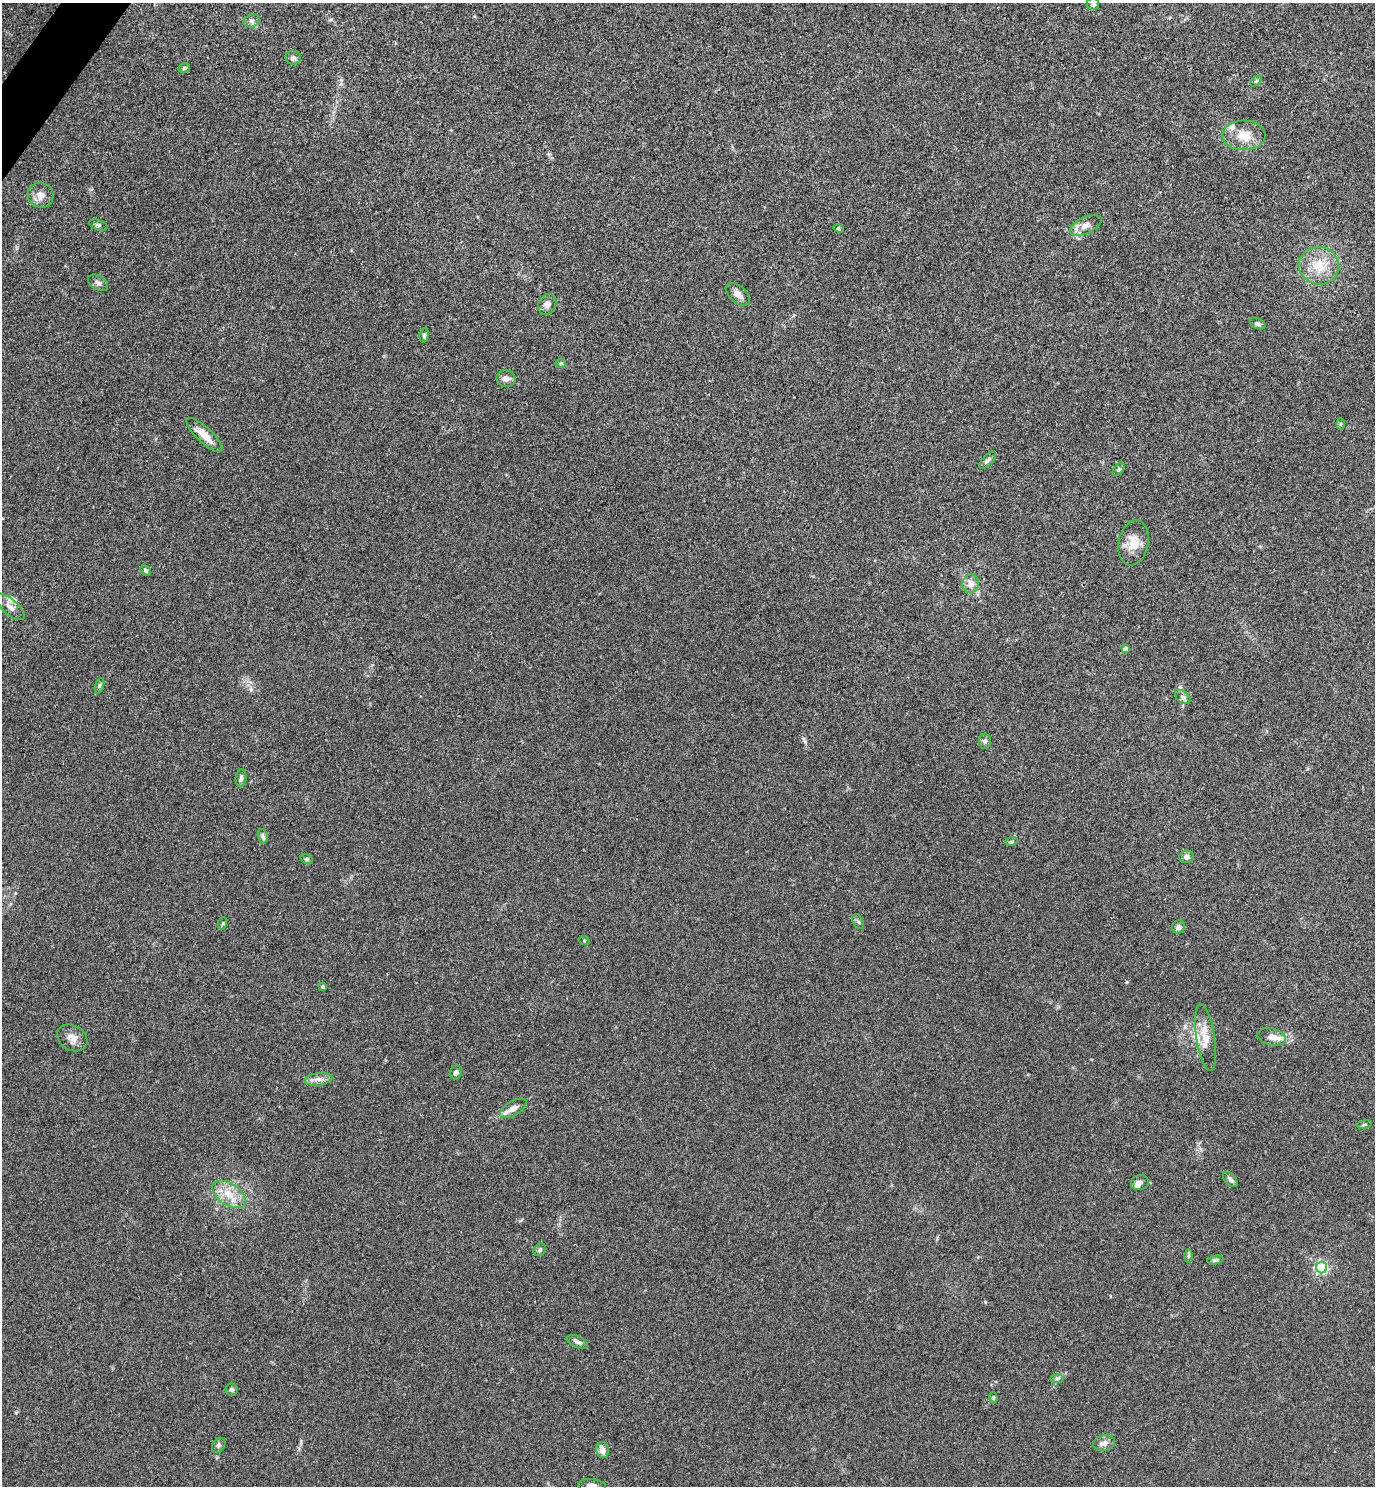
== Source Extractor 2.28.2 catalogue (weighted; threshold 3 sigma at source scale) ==
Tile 11 of 4 x 4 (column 3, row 3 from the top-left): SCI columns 2901-4273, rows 1486-2969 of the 5942 x 5939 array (HDU 1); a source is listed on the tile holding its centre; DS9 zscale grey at full resolution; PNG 1377 x 1488 px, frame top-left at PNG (2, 3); each listed source drawn as its Kron ellipse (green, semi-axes under 4 px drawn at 4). Shown black and unused: <1% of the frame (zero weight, under 3 of 4 exposures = <1% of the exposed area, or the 3 px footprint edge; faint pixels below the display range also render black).
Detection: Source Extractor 2.28.2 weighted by HDU 2 'WHT'; one run over the whole footprint, this tile lists its part. Background 0.0527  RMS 0.0052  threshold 0.0232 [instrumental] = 3 sigma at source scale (4.5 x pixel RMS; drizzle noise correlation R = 1.50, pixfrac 1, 0.05/0.05 arcsec/px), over >= 5 px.
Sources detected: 65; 3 inside a brighter listed object's ellipse — not listed separately; the other 62 listed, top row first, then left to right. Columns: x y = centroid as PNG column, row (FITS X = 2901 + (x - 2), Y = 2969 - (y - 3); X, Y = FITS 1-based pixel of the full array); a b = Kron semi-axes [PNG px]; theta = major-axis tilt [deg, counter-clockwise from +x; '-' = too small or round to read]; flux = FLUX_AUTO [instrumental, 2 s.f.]
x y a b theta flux
1093 4 6 6 - 1.4
252 21 8 6 20 1.5
293 58 8 7 - 1.5
184 68 6 4 15 0.81
1256 81 6 4 43 0.74
1244 135 21 15 0 9.5
41 195 13 12 - 4
98 225 9 5 -18 1
1086 225 17 8 25 3.8
839 228 5 4 - 0.57
1319 266 20 19 - 12
98 283 11 7 -33 1.9
738 294 14 8 -41 3.1
547 304 11 8 61 2.4
1258 324 8 5 -22 1.1
424 335 7 4 84 1.1
561 363 5 5 - 0.69
506 379 9 8 - 2.7
1341 424 6 4 90 0.57
204 435 23 7 -43 6.4
988 460 11 5 46 1.5
1119 469 7 4 49 0.93
1133 543 23 15 78 8.1
146 570 6 4 -45 0.93
971 584 9 8 - 3.6
10 607 18 7 -41 3.4
1126 649 4 4 - 3.1
99 686 8 3 71 0.92
1183 697 9 5 -36 1.4
985 741 7 6 - 1.1
241 778 9 5 83 1.7
263 836 7 5 -75 1.2
1011 842 6 3 18 0.71
1186 857 7 6 - 1.6
307 859 7 4 -27 0.89
858 921 8 5 -62 1
223 923 6 3 71 0.64
1178 927 7 6 - 1.8
584 940 5 3 - 0.49
323 986 4 4 - 1.2
1272 1037 14 8 -14 3.9
72 1038 16 12 -30 4.3
1206 1038 34 9 -81 7.8
456 1072 7 6 - 1.6
318 1079 14 6 7 2.8
513 1108 15 7 31 3.8
1364 1124 7 3 9 0.73
1230 1179 9 5 -46 1.6
1140 1183 9 7 10 1.9
229 1194 19 10 -33 8.5
540 1250 7 5 47 1.1
1188 1256 7 4 90 0.86
1215 1260 8 4 9 1
1322 1268 5 5 - 77
577 1342 11 5 -24 2
1057 1379 7 4 0 0.96
232 1390 6 6 - 0.94
993 1398 5 4 - 0.72
1104 1443 11 7 14 2.8
219 1445 8 6 58 1.4
603 1450 8 6 -76 3.7
592 1486 14 6 -5 2.9
Isophote crosses this tile's border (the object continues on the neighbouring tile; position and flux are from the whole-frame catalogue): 2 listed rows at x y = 1093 4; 592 1486